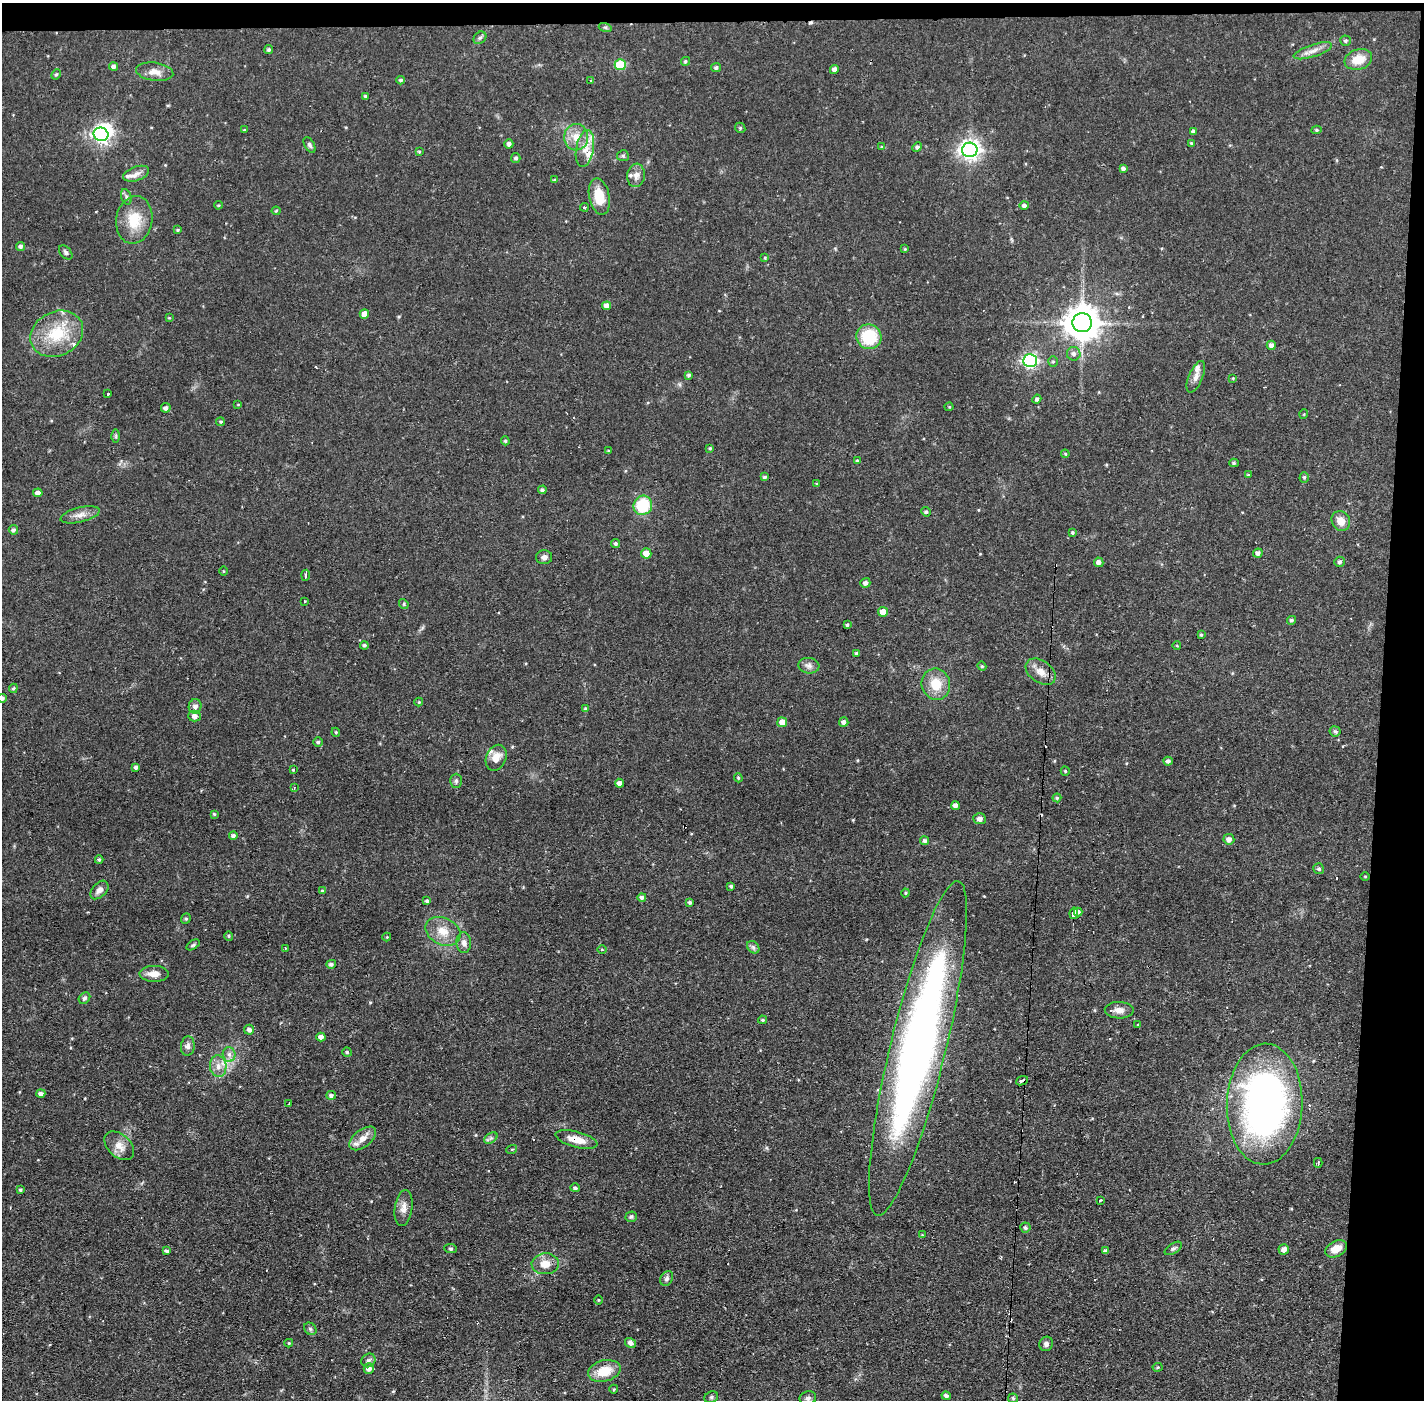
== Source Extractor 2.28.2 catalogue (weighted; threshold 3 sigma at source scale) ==
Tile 3 of 3 x 3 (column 3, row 1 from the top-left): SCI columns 2846-4267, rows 2848-4245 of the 4267 x 4298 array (HDU 1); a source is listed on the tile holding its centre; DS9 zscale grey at full resolution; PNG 1426 x 1402 px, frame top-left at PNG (2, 3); each listed source drawn as its Kron ellipse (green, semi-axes under 4 px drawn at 4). Shown black and unused: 4% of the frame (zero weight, under 2 of 3 exposures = <1% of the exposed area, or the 3 px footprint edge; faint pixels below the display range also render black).
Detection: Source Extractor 2.28.2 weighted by HDU 2 'WHT'; one run over the whole footprint, this tile lists its part. Background 0.0564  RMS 0.006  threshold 0.0269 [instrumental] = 3 sigma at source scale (4.5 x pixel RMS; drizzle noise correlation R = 1.50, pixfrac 1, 0.05/0.05 arcsec/px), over >= 5 px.
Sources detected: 227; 2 inside a brighter object's white glare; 7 cosmic-ray / hot-pixel residue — neither listed nor drawn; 8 inside a brighter listed object's ellipse — not listed separately; the other 210 listed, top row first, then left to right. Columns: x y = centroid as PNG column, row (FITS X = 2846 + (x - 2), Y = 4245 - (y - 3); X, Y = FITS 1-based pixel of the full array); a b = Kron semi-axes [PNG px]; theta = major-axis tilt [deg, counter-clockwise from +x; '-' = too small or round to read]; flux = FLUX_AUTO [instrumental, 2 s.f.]
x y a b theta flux
605 27 6 4 -18 0.96
480 38 7 5 42 1.3
1345 41 5 5 - 1.1
268 50 4 4 - 1.2
1313 51 20 6 18 4.5
1358 59 14 10 17 11
685 61 4 4 - 0.77
620 65 5 5 - 30
113 66 4 4 - 1.8
716 68 5 4 - 1.3
834 69 4 4 - 2.3
155 72 19 9 -7 5.1
56 74 5 4 - 0.81
401 80 4 4 - 1.1
591 80 3 3 - 0.89
365 96 4 3 - 0.78
740 128 5 5 - 0.88
244 130 4 3 - 0.52
1316 130 5 4 - 0.92
1193 132 4 4 - 1.5
101 134 7 6 - 170
576 137 13 12 - 7.7
1191 143 4 3 - 0.53
509 144 5 4 - 1.9
310 145 8 5 -59 1.3
881 147 4 2 - 0.42
917 147 5 4 - 1.3
585 149 19 9 80 6.8
970 150 8 7 - 330
419 152 4 3 - 0.64
623 156 6 5 - 0.98
516 158 5 4 - 1.2
1123 169 4 3 - 1.6
136 174 13 7 19 3.2
636 175 12 8 83 3.3
554 180 4 4 - 0.66
599 196 18 10 -77 14
126 197 8 5 -72 1.4
218 205 4 3 - 0.65
1024 205 5 4 - 1.6
584 207 4 2 - 0.73
276 211 4 4 - 0.64
134 220 24 18 81 16
178 230 4 3 - 0.77
20 246 5 4 - 1.5
905 249 4 3 - 0.54
66 252 8 5 -50 1.4
765 258 4 3 - 0.58
607 306 4 4 - 3.8
364 314 5 4 - 5.6
169 318 3 3 - 0.47
1082 323 10 9 - 1300
57 334 27 22 26 25
869 337 12 12 - 25
1271 345 4 4 - 2.2
1074 354 7 7 - 2.2
1030 361 7 6 - 130
1053 361 5 4 - 0.81
689 375 3 3 - 1
1196 377 17 7 67 3.5
1233 378 4 3 - 0.48
108 394 3 3 - 0.65
1037 399 4 4 - 1.4
238 404 4 3 - 0.42
949 407 4 4 - 0.61
166 408 5 4 - 2
1304 414 5 3 - 0.47
221 422 4 3 - 0.72
116 436 6 4 -90 0.89
505 441 4 3 - 0.82
710 448 3 3 - 0.64
608 451 4 3 - 0.57
1065 454 4 3 - 0.66
857 461 4 4 - 0.7
1234 463 4 4 - 0.86
1248 475 4 4 - 0.55
765 477 4 3 - 1.1
1304 477 5 4 - 0.97
817 484 4 4 - 0.7
542 490 4 4 - 1.4
38 493 5 4 - 2.9
643 505 10 9 - 27
926 512 5 4 - 1.1
80 515 20 7 13 4.7
1341 521 10 9 - 5.8
13 530 4 4 - 1.5
1072 533 3 3 - 0.93
616 544 4 4 - 1.1
646 553 5 5 - 6.1
1258 553 5 4 - 2
544 557 8 7 - 2.2
1099 562 5 4 - 2.5
1340 562 5 5 - 1.4
223 571 4 3 - 0.51
306 575 5 2 - 0.9
865 583 5 5 - 2
304 601 3 2 - 0.97
404 604 5 4 - 0.72
883 612 5 5 - 5.6
1291 620 4 4 - 1.1
847 625 4 3 - 0.92
1201 635 4 3 - 0.72
364 645 4 4 - 1.1
1177 646 4 3 - 0.44
856 653 4 4 - 0.72
809 666 11 7 -7 2.7
982 666 5 4 - 0.78
1041 672 17 11 -35 6.1
936 684 16 14 -72 12
13 688 5 3 - 0.85
2 698 4 4 - 1.8
419 702 4 4 - 0.64
195 706 7 6 - 2.5
586 709 4 3 - 1.2
195 716 6 5 - 3.1
782 722 5 5 - 5.7
844 722 5 4 - 2.1
1335 731 5 5 - 0.98
336 732 4 4 - 0.68
318 742 5 4 - 1
496 758 13 10 67 7.3
1168 761 4 4 - 1.8
136 767 4 4 - 1.7
293 770 3 3 - 0.54
1065 771 4 4 - 0.71
738 778 4 3 - 0.65
456 781 7 6 - 1.3
619 783 4 4 - 2.7
294 788 3 3 - 0.95
1057 798 4 4 - 0.85
955 805 4 4 - 2.5
214 814 4 4 - 0.78
980 819 6 5 - 2.5
233 835 4 4 - 1.5
1229 839 5 5 - 3.2
925 841 4 4 - 1.6
99 860 4 3 - 1
1319 869 6 5 - 1.3
1365 876 4 3 - 0.48
731 886 3 3 - 0.86
99 890 11 7 46 2.8
322 891 3 3 - 0.75
905 893 4 4 - 0.66
642 897 4 4 - 1.6
427 901 4 3 - 1.1
690 902 3 3 - 1.1
1078 912 4 4 - 1.8
1074 913 6 3 80 3.9
186 919 5 4 - 0.89
443 931 18 13 -26 9.5
229 936 5 4 - 0.71
387 937 4 4 - 0.56
464 942 10 7 -89 2.8
193 945 7 4 32 0.97
753 947 7 5 -46 1.5
285 948 3 2 - 1.2
602 949 4 3 - 0.47
331 964 5 4 - 1.4
154 974 14 8 -1 5.4
84 998 6 5 - 1.4
1119 1010 14 8 -1 4.1
762 1020 4 3 - 0.89
1138 1025 3 3 - 2
249 1030 5 5 - 2.3
321 1037 4 4 - 2.9
188 1046 10 7 85 2.3
918 1048 172 28 76 430
347 1052 4 4 - 1.1
229 1054 7 6 - 2.4
218 1066 11 8 -85 4.4
1022 1081 6 3 20 2.9
41 1094 4 4 - 1.8
331 1095 5 4 - 1.5
289 1104 3 2 - 1
1265 1104 60 38 88 250
363 1138 15 8 38 5.4
491 1138 7 4 32 1.5
576 1139 21 8 -15 7.6
119 1146 17 11 -42 6.4
512 1149 5 3 - 0.55
1318 1163 5 2 - 1.6
575 1188 5 4 - 1.2
20 1190 3 3 - 0.85
1100 1200 3 2 - 1.4
404 1208 18 8 82 4.7
631 1217 5 5 - 1.1
1025 1228 5 5 - 1.2
922 1235 3 3 - 0.47
1173 1248 10 5 32 1.4
451 1249 6 4 -6 1
1284 1249 5 5 - 3.2
1336 1249 11 7 27 8
166 1251 4 4 - 1.2
1105 1251 4 4 - 1.5
545 1264 14 10 3 7.5
667 1278 8 6 58 1.6
599 1300 5 3 - 0.45
310 1329 7 5 -45 1.2
289 1343 4 4 - 0.57
630 1343 5 4 - 2.3
1046 1344 7 6 - 2.2
368 1360 7 6 - 1.6
1158 1367 5 4 - 0.74
369 1369 5 5 - 2.9
604 1371 16 10 15 13
614 1389 4 3 - 0.68
946 1396 5 4 - 1.7
711 1397 7 5 23 1.2
808 1398 8 6 12 1.8
1013 1398 5 5 - 0.83
Overlapping masked pixels (flux is a lower limit): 3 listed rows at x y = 1074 913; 1022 1081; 576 1139
Isophote crosses this tile's border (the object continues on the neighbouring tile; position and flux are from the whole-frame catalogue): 1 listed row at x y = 2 698